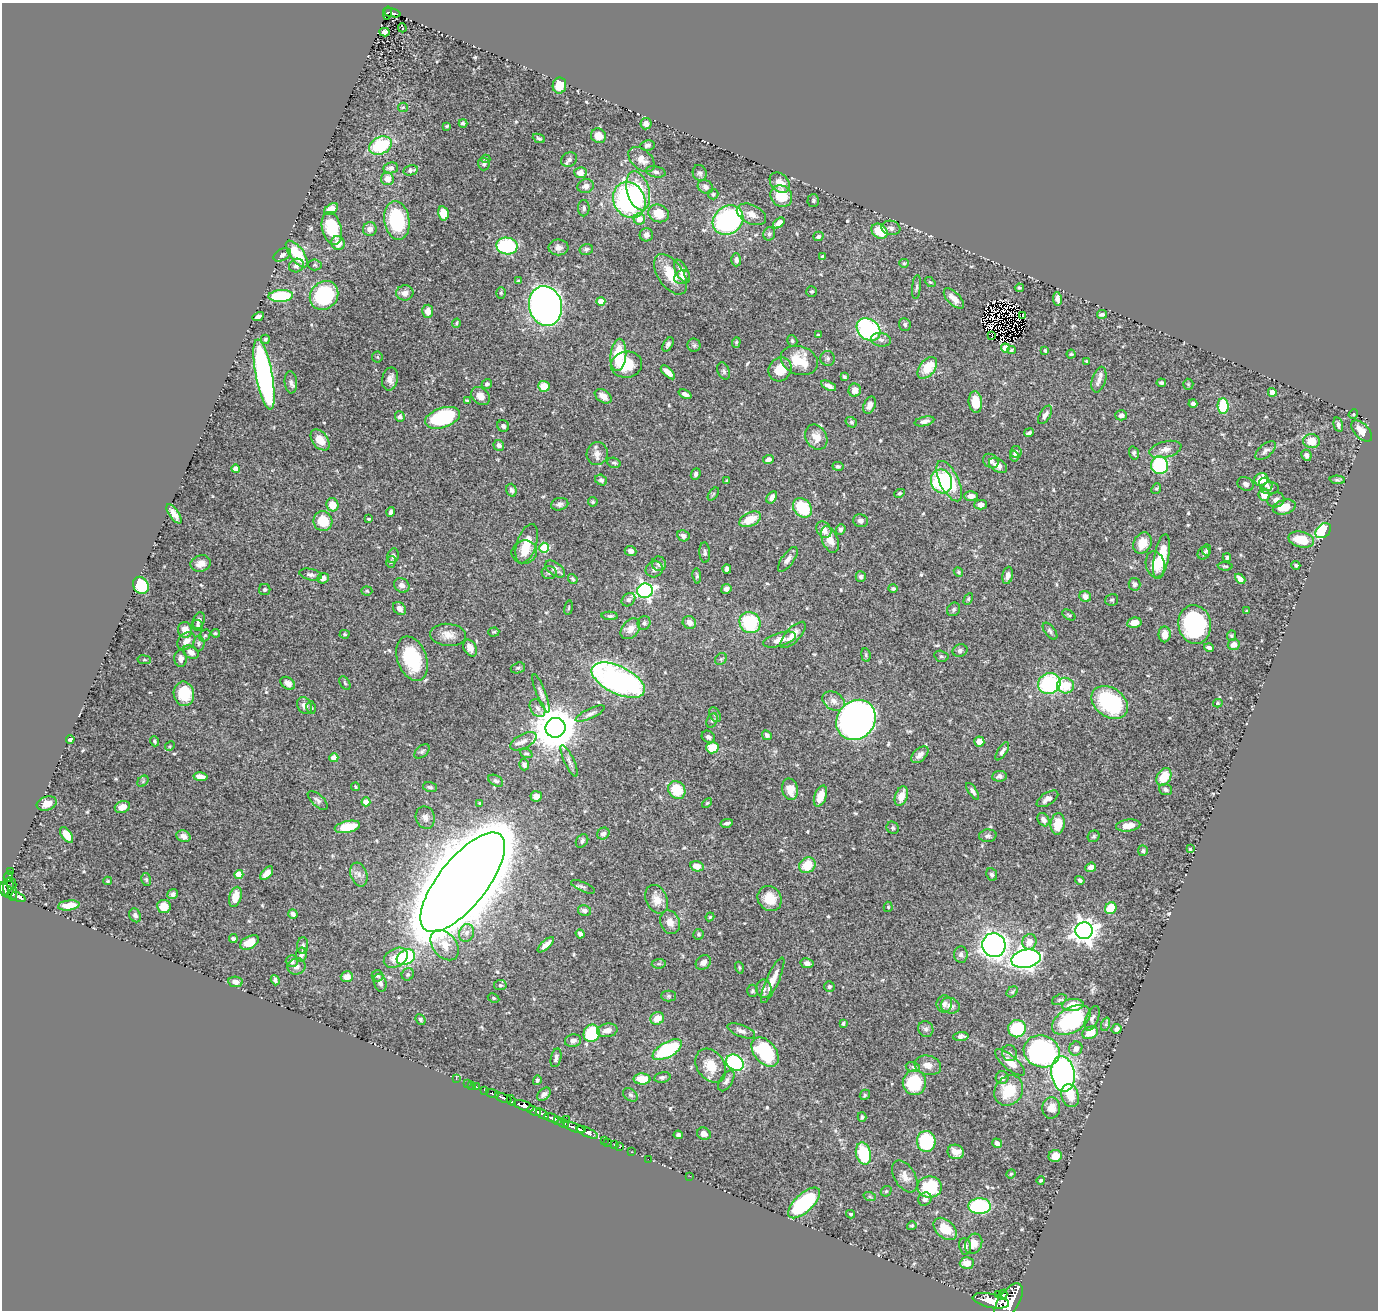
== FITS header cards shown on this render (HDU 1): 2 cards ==
NAXIS1  =                 1376
NAXIS2  =                 1308

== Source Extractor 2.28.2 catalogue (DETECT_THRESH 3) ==
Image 1376 x 1308 px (HDU 1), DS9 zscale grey, 1 PNG px = 1 image px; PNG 1380 x 1312 px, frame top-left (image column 1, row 1308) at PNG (2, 3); each listed source drawn as its Kron ellipse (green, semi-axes under 4 px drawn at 4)
Background 0.607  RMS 0.014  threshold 0.0417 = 3 sigma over >= 5 px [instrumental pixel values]
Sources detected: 571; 6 with non-positive FLUX_AUTO (blend fragments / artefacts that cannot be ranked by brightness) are neither listed nor drawn; of the other 565, the 500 brightest by FLUX_AUTO listed and drawn (65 fainter detections omitted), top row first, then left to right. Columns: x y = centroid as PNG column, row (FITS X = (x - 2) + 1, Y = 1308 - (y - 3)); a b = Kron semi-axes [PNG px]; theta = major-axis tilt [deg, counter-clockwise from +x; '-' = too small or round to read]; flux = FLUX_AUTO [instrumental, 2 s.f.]
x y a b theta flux
387 13 6 4 78 90
392 13 9 3 -17 110
402 28 4 3 - 2.4
385 32 5 4 - 2.7
559 85 8 7 - 19
403 107 5 4 - 1.2
463 123 4 3 - 2
646 124 5 5 - 5.6
447 126 3 3 - 1.1
598 136 8 7 - 9.4
539 138 6 4 -23 2.1
647 145 7 5 10 2.7
380 146 12 8 25 57
486 159 4 3 - 1.2
569 159 8 6 31 2.9
642 159 15 10 -42 8.4
484 164 6 6 - 2.1
391 168 7 5 8 3.2
410 170 7 5 13 2.5
656 172 10 5 -11 2.8
580 173 6 5 - 6.9
700 173 8 7 - 2.6
387 179 6 6 - 8.7
780 183 11 8 -45 8.3
586 186 8 7 - 5
705 187 8 6 -26 4.4
638 191 20 11 -74 46
713 194 5 5 - 1.4
781 196 11 10 - 26
629 200 18 15 -62 180
813 201 6 6 - 1.9
584 208 8 5 90 2.3
331 209 8 5 36 16
443 213 7 5 -77 16
659 213 10 8 -23 18
751 214 15 9 -25 8.3
639 219 5 5 - 9.7
728 220 16 13 39 170
397 221 19 12 -80 58
779 223 7 4 39 7.6
332 228 17 9 -76 48
891 228 9 7 -10 3.5
370 229 7 7 - 5.4
880 231 9 6 -39 26
769 234 7 5 65 2.6
646 235 7 6 - 4
818 236 5 4 - 2.4
338 243 7 6 - 9
507 246 10 8 -9 100
558 247 10 8 0 4.4
586 249 7 5 14 2.1
297 254 16 7 -53 34
282 255 9 6 25 3.6
823 257 3 3 - 2.4
736 260 6 5 - 2.9
904 263 5 4 - 1.1
296 265 7 6 - 4.2
315 265 6 5 - 1.6
682 271 12 6 -62 8.7
670 274 23 12 -56 25
682 277 8 6 22 6.2
519 281 4 3 - 1.4
930 282 6 4 -42 1.3
917 287 12 3 85 2
1019 288 4 3 - 1.2
811 292 5 5 - 1.8
405 293 8 7 - 6.1
501 293 6 5 - 1.5
324 295 15 13 48 79
281 296 12 6 3 60
954 299 13 6 -46 8.4
1057 299 7 4 -81 4.5
601 301 4 4 - 13
545 306 20 16 -78 650
428 311 6 5 - 7.1
1102 314 5 3 - 1.8
1022 316 3 2 - 3.7
258 317 6 4 29 4
456 323 5 4 - 1.2
905 324 6 6 - 2.1
868 330 13 10 -39 120
818 335 3 3 - 1.2
991 336 3 2 - 1.3
265 339 4 4 - 1.9
881 340 10 6 -9 3.6
792 341 6 5 - 1.7
736 342 5 4 - 1.2
668 344 8 4 59 2.5
694 345 7 6 - 2
1005 348 4 4 - 11
1011 350 4 3 - 1.6
1045 351 4 4 - 1.6
1071 354 4 4 - 1.2
618 355 16 8 84 38
377 357 5 5 - 1.1
828 358 7 7 - 2.1
799 360 19 14 -19 27
1086 361 4 3 - 1.2
626 365 16 13 10 27
927 368 12 7 52 24
780 369 12 11 - 18
724 371 9 6 -68 2.2
668 372 9 4 -44 8.1
264 374 35 8 -79 330
844 377 4 3 - 1.6
390 379 11 8 76 5.8
1099 380 13 7 73 5.3
291 382 11 6 -84 3.7
1161 383 5 4 - 1.9
487 384 5 4 - 2.5
1188 384 5 5 - 1.3
544 386 6 5 - 18
829 386 8 4 -27 4.7
855 390 6 6 - 6.8
1272 392 4 4 - 6.6
685 394 7 3 -24 3
481 396 10 8 -42 7.5
603 396 9 6 -34 6.9
467 401 4 3 - 1.3
975 402 11 6 -84 18
1193 403 4 3 - 2.7
869 405 9 6 67 5.7
1223 406 8 5 -88 44
1353 414 5 4 - 1.1
1045 415 10 5 60 4.1
1121 415 6 5 - 3.4
400 417 5 5 - 2.7
443 418 18 10 18 86
924 421 10 4 13 3.9
851 422 6 5 - 1.8
1338 425 7 4 -76 2.8
503 426 6 5 - 3.3
1362 431 13 7 -46 10
1029 433 5 4 - 2.1
816 437 13 10 -59 10
320 440 12 7 -51 14
1311 441 8 7 - 16
499 445 5 5 - 3.6
1165 449 16 8 15 7.2
1266 450 12 6 42 3.4
1016 452 6 5 - 3.4
1134 453 7 4 -72 1.8
597 454 11 10 - 6.7
1306 455 6 5 - 4.2
1014 456 5 4 - 2.4
768 459 5 4 - 3.6
991 461 8 6 -36 3.8
614 463 7 5 -16 1.9
998 465 10 6 -34 5.9
1160 465 9 8 - 92
838 466 5 4 - 2
236 469 4 4 - 9.7
696 474 6 4 66 2.4
1261 479 7 6 - 16
601 480 6 5 - 2.8
727 480 4 3 - 1.1
1337 480 7 4 -4 1.9
942 481 12 10 -70 80
949 481 22 9 -64 38
1245 484 8 6 -26 3.1
1266 484 7 5 -45 3.5
1156 488 5 4 - 1.3
1270 488 9 6 5 2.8
511 490 6 5 - 2.3
900 493 5 4 - 1.6
713 494 7 4 53 1.3
1264 495 6 5 - 13
971 496 7 4 -1 5.3
772 497 7 4 57 5.1
1276 500 8 7 - 5
593 502 5 4 - 1.4
560 504 9 6 12 3.3
332 505 7 6 - 16
981 505 6 5 - 4.7
1284 507 11 7 16 15
802 508 11 8 -47 39
391 512 5 4 - 2.4
174 514 11 4 -55 5.9
369 519 4 3 - 1.1
750 519 12 6 26 19
323 521 10 9 - 27
860 521 7 6 - 3.2
841 529 5 4 - 2.6
824 530 9 7 -55 7.4
1323 531 9 6 43 46
683 536 6 5 - 3.7
830 539 14 7 -69 12
1301 540 13 7 -14 22
1142 543 11 8 62 15
527 544 20 9 72 19
544 548 5 5 - 39
1207 550 5 4 - 1.6
631 551 6 5 - 4.6
524 552 13 11 20 12
705 553 10 5 -86 2.6
1204 553 7 5 53 2.8
393 556 7 5 71 2.6
1162 557 23 7 79 27
1227 558 4 3 - 1.4
788 559 14 6 54 4.9
391 562 6 4 73 1.3
201 563 10 8 19 6.8
659 564 7 7 - 3.4
1155 564 13 9 -80 11
1296 565 4 4 - 1.7
1225 566 7 4 -3 1.7
555 569 11 6 -36 5.8
654 569 9 8 - 4.2
727 569 4 4 - 3.6
958 572 5 4 - 1.2
549 573 7 6 - 2.3
311 575 11 5 -11 3.4
1008 575 9 5 78 5
697 576 7 4 -84 1.6
861 577 5 5 - 2.3
323 578 5 5 - 4.8
573 579 5 4 - 1.6
1240 579 6 4 -44 7.5
1134 584 6 6 - 2.8
141 585 9 7 -57 53
402 585 8 6 -42 5.2
893 588 4 4 - 1.9
726 589 5 5 - 4
265 590 5 5 - 2.1
367 591 5 4 - 1.3
645 591 8 7 - 250
1085 596 6 5 - 6
968 599 6 4 62 1.4
628 600 7 6 - 2.6
1112 600 7 5 14 1.6
399 608 7 5 -46 4.6
569 608 7 3 81 1.3
954 609 7 6 - 2
1247 611 3 2 - 1.1
1069 615 7 4 -34 1.4
610 616 8 4 -3 2
199 621 8 6 69 3.8
689 622 7 6 - 7.3
644 623 7 6 - 2.6
750 623 11 10 - 62
1134 623 7 5 12 11
198 625 6 5 - 1.9
1195 625 19 16 -80 110
630 629 11 8 50 7.8
185 630 8 7 - 10
1050 631 10 5 -53 2.4
494 632 5 4 - 1.4
215 633 4 3 - 1.3
345 634 5 4 - 1.3
1165 634 8 6 89 8.3
205 635 6 5 - 1.5
448 635 18 11 -4 9.7
793 635 17 7 47 9.4
1231 636 5 4 - 1.5
780 640 17 6 16 8.9
186 641 10 7 42 7.4
199 644 8 5 89 2.1
1234 644 6 5 - 6.8
470 648 9 6 -63 7
1209 648 5 3 - 2.4
960 651 7 6 - 2.9
191 652 8 6 -31 6.1
866 655 7 4 -82 1.6
941 656 7 5 -14 1.6
181 658 8 6 -90 4.5
412 659 23 14 -70 64
721 659 6 5 - 1.8
144 660 7 3 -8 1.1
518 668 7 5 19 1.7
618 680 29 13 -26 310
288 683 8 5 -34 5.4
345 683 7 4 -59 1.4
1049 684 11 10 - 93
1065 686 8 7 - 24
541 693 20 4 -69 4.4
184 694 12 10 -80 34
833 701 12 8 -31 6.5
1110 702 20 14 -36 99
1218 703 5 4 - 1.2
305 706 9 7 -56 6.4
311 708 6 4 -76 1.6
537 708 10 7 -58 3.7
590 714 16 5 25 3.5
715 715 8 5 -63 2.2
856 720 21 18 48 780
712 721 7 5 64 1.8
555 728 10 9 - 4000
767 735 5 4 - 2.9
708 737 7 5 -37 3.1
70 739 4 3 - 2
154 741 5 4 - 1.6
523 741 14 7 28 5.1
979 742 5 5 - 11
170 746 5 4 - 1.2
712 748 6 5 - 27
422 751 9 5 43 2.1
1002 751 10 4 57 3
526 753 6 4 -23 1.6
920 755 10 6 44 5.2
334 758 4 4 - 15
569 761 17 5 -66 3.9
524 765 6 5 - 3.7
999 776 7 5 6 2.7
200 777 7 4 -9 6.7
1164 777 9 6 59 21
143 781 6 5 - 1.4
496 781 8 5 -29 2.3
355 787 4 3 - 1.3
430 787 7 5 -14 2
790 789 11 7 -76 13
1165 789 6 5 - 2.7
677 790 9 8 - 30
973 791 9 4 -57 3.1
536 796 6 5 - 4.8
820 796 11 6 70 13
901 796 10 6 70 12
1047 799 12 6 32 5.7
318 800 12 6 -43 3.3
366 802 4 4 - 15
480 803 3 3 - 1.2
707 803 6 3 44 1.1
47 804 10 7 18 8.3
122 807 8 5 21 8.6
425 818 11 9 -71 5.3
1043 820 7 5 -56 4
727 823 6 3 12 2.4
1058 824 11 7 83 17
1128 826 12 6 6 11
347 827 13 5 12 27
893 828 6 5 - 1.8
603 834 6 5 - 3.5
67 835 9 5 -55 11
183 836 7 5 -22 5.4
988 836 9 6 5 2.9
1094 836 6 5 - 1.8
582 841 7 5 53 2.5
1190 849 4 4 - 1.2
1143 851 5 5 - 1.8
807 865 8 7 - 21
697 866 7 5 -14 8.5
1091 867 5 4 - 5.9
10 871 3 2 - 15
267 873 8 4 47 6.5
239 874 4 4 - 13
359 875 12 8 -71 5.6
992 875 6 5 - 2.3
8 877 5 3 - 30
146 879 6 5 - 1.6
1080 880 5 4 - 2
108 881 4 3 - 1.1
463 882 61 24 52 12000
12 883 6 2 -63 130
583 887 13 4 -24 2.3
9 888 10 5 89 140
4 889 7 4 -85 390
13 894 6 4 78 180
173 894 5 4 - 3.1
18 897 8 3 -22 200
235 897 10 6 74 15
657 899 15 10 -66 11
770 899 13 11 -50 17
69 905 11 5 7 13
164 907 7 6 - 14
888 907 5 4 - 1.3
1111 908 6 5 - 26
584 910 6 5 - 3.5
293 914 5 4 - 3.4
135 915 7 5 -65 3.2
710 917 4 3 - 1.1
670 922 12 9 -69 8.2
1084 931 8 8 - 840
466 933 9 7 71 4.6
580 934 5 3 - 3.1
698 934 5 5 - 1.4
233 939 4 3 - 2
249 942 10 6 27 15
1029 942 8 7 - 8.9
303 945 8 5 89 2.7
445 945 17 12 -51 13
546 945 10 4 42 5.7
994 945 12 11 - 540
301 955 7 5 78 2.8
961 955 8 7 - 3.2
406 957 9 7 31 85
396 958 13 9 29 12
1026 959 15 9 11 460
292 961 6 6 - 3.8
703 963 8 6 38 5
807 963 6 5 - 4
659 964 7 5 6 1.8
296 966 9 8 - 4.4
739 968 6 3 -72 1.1
408 974 6 5 - 2
377 976 6 5 - 2
347 977 6 5 - 7.4
275 980 5 3 - 2.6
773 980 25 6 66 13
235 982 7 5 -10 5.3
380 983 9 6 -73 3.9
500 985 6 5 - 1.6
829 987 5 5 - 1.7
764 989 9 7 -82 3.6
752 991 6 5 - 1.5
1012 992 6 4 43 1.5
668 996 7 5 -1 1.7
494 998 6 4 -27 1.4
1059 1000 8 5 23 1.7
944 1004 8 8 - 3.8
1073 1005 11 6 6 20
950 1006 9 7 -14 6.5
657 1018 7 6 - 11
1092 1018 13 6 69 3.6
420 1019 5 4 - 1.6
1071 1020 21 12 30 91
843 1023 3 3 - 1.5
1106 1024 7 4 72 1.7
926 1029 8 7 - 2.9
1017 1029 9 8 - 58
1117 1029 5 5 - 3.8
607 1030 10 6 10 7.2
741 1031 15 6 -21 4.6
592 1033 9 8 - 52
1090 1033 8 6 26 13
961 1036 7 4 2 3.8
573 1041 8 6 12 3.6
1076 1048 7 6 - 4.7
667 1050 16 7 29 82
1042 1051 18 15 -20 230
765 1052 17 11 -51 80
1010 1053 8 7 - 3.1
556 1058 9 5 77 3.3
1010 1062 18 7 -40 13
735 1063 9 7 -31 99
928 1065 13 9 -14 7.9
711 1066 18 13 -54 18
913 1067 7 5 -13 1.8
1063 1074 18 11 -81 310
662 1077 8 5 10 2.3
1002 1078 6 6 - 4.1
456 1079 3 2 - 6.6
642 1079 8 5 -1 15
537 1080 5 4 - 1.7
726 1081 11 6 58 3.6
467 1083 2 2 - 9.5
914 1083 12 11 - 45
472 1085 2 2 - 7.7
476 1087 3 3 - 43
485 1090 3 3 - 61
1009 1091 16 13 54 30
492 1094 6 3 -22 200
544 1094 8 5 43 3.2
630 1095 8 5 -40 2.2
865 1095 5 4 - 1.4
1070 1096 12 8 -72 16
503 1098 9 3 -20 850
511 1100 6 3 -61 450
524 1106 10 4 -19 1500
1051 1108 10 9 - 11
534 1111 7 3 -19 530
542 1114 7 4 -34 320
862 1117 5 4 - 1.5
552 1118 7 3 -17 470
566 1119 2 2 - 10
558 1121 3 3 - 87
563 1123 6 3 -25 78
574 1127 11 3 -20 870
587 1132 11 4 -24 970
704 1134 7 6 - 4.8
678 1135 4 4 - 2.1
604 1140 2 2 - 9.6
926 1141 10 9 - 64
608 1142 2 2 - 12
997 1143 5 4 - 4.1
614 1144 3 3 - 19
619 1147 3 2 - 18
631 1152 2 2 - 8.3
956 1152 8 7 - 8.2
863 1154 11 7 -76 62
1055 1156 6 6 - 10
648 1159 2 2 - 9.6
1011 1174 4 4 - 1.1
690 1176 2 2 - 61
905 1176 18 10 -58 8.5
1041 1180 4 4 - 1.5
930 1187 12 10 -1 65
886 1191 6 4 42 1.4
870 1197 6 4 -20 1.2
925 1199 7 6 - 3.8
804 1203 20 9 43 90
980 1206 11 8 1 93
851 1214 4 4 - 1.6
912 1226 5 4 - 1.3
945 1229 13 9 -42 22
974 1244 10 8 63 11
965 1246 8 6 -78 4.4
967 1263 7 5 3 10
1003 1294 5 4 - 270
999 1295 3 3 - 130
991 1301 18 7 -11 2900
1008 1302 21 10 56 4800
At the frame edge (FLAGS 8, measured only in part): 2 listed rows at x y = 4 889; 1008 1302
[65 fainter detections neither listed nor drawn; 6 non-positive-flux detections neither listed nor drawn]